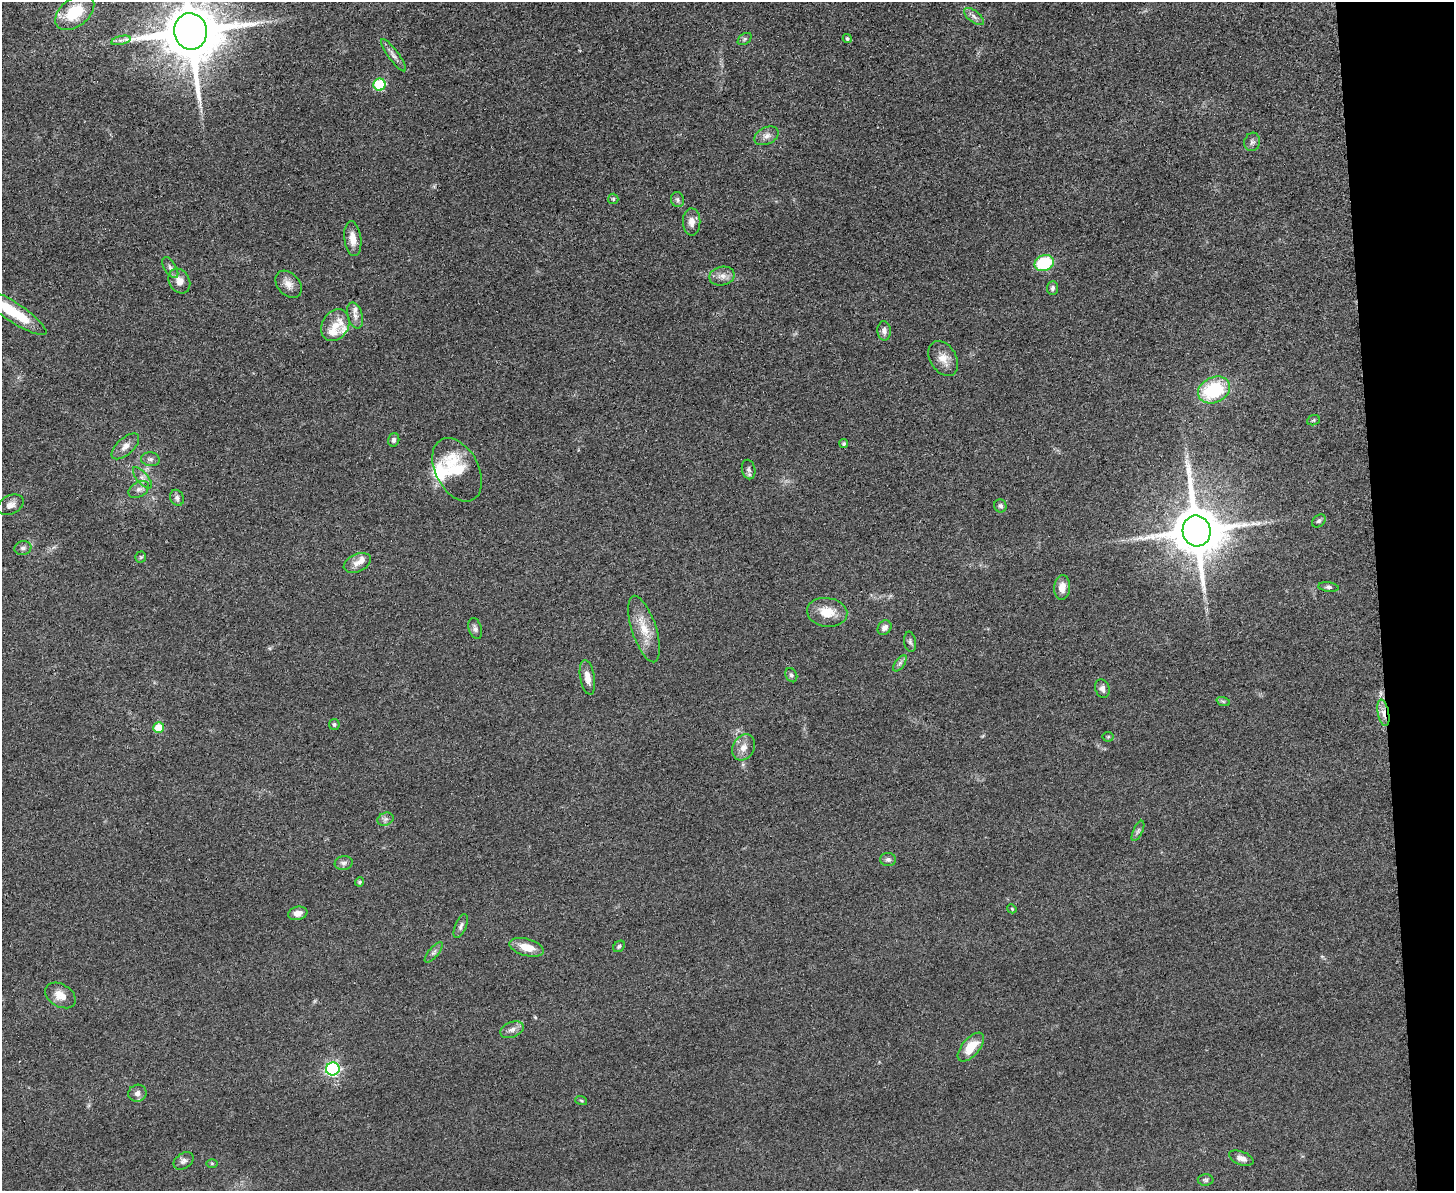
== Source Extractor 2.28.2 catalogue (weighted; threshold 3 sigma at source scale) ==
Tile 9 of 3 x 4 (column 3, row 3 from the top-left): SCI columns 3045-4496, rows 1195-2383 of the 4748 x 4767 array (HDU 1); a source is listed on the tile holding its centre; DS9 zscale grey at full resolution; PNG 1456 x 1193 px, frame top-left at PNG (2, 2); each listed source drawn as its Kron ellipse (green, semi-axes under 4 px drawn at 4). Shown black and unused: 5% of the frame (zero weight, under 3 of 5 exposures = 1% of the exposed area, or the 3 px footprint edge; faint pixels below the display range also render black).
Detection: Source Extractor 2.28.2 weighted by HDU 2 'WHT'; one run over the whole footprint, this tile lists its part. Background 0.0464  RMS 0.0055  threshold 0.0249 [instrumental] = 3 sigma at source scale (4.5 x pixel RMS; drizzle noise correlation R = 1.50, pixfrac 1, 0.05/0.05 arcsec/px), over >= 5 px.
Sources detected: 86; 5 inside a brighter listed object's ellipse — not listed separately; the other 81 listed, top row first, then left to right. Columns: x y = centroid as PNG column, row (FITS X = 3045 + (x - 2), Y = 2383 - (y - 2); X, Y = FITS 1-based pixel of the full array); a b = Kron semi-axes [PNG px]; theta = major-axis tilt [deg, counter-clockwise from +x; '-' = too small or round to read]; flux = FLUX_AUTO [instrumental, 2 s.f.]
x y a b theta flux
75 12 22 14 38 21
974 16 11 6 -37 2.3
190 31 18 16 -80 4500
847 38 4 4 - 1.1
745 39 8 5 37 1
121 40 10 4 12 1.7
393 55 20 5 -54 2.8
380 85 6 6 - 38
767 136 13 8 26 3.4
1252 142 9 8 - 2
613 199 5 5 - 0.95
677 200 7 6 - 1.4
692 222 13 9 -89 4
353 239 17 8 -83 5.4
1044 263 10 8 23 33
170 268 12 6 -57 2.2
722 276 13 9 12 3.9
179 281 13 10 -61 5
289 284 15 11 -48 4.6
1053 288 7 5 88 1.3
13 312 39 9 -33 23
355 315 13 7 -73 3.1
335 325 17 13 59 8.7
884 331 9 6 -89 2.3
943 359 19 13 -58 6.3
1214 390 16 12 25 35
1313 420 6 5 - 0.79
394 440 7 5 74 1.4
844 444 4 4 - 1
125 446 17 8 42 4.2
150 459 9 7 -8 1.9
749 469 10 6 -78 1.8
457 470 34 21 -62 23
142 478 13 5 -50 2.7
139 489 11 7 31 2.6
177 498 8 6 -66 1.8
11 505 14 9 26 3.4
1000 506 6 6 - 1.7
1319 521 7 5 42 1.2
1196 531 15 14 - 3500
23 548 8 7 - 1.8
141 557 5 5 - 0.9
357 563 14 9 24 4.3
1062 587 12 8 86 5.8
1328 587 10 4 -7 1.4
827 612 20 14 -8 11
884 628 8 6 51 2.6
475 629 11 6 -73 1.9
644 629 35 12 -72 12
910 642 10 6 -81 1.5
900 663 9 4 55 1.7
791 675 7 5 -62 1.3
587 677 17 7 -80 4.7
1102 688 9 7 -72 2.2
1223 701 7 4 -19 0.96
1383 713 13 5 -79 3.8
334 724 5 5 - 1.1
159 728 5 5 - 12
1108 737 5 5 - 0.75
743 747 14 10 60 4.7
385 819 8 6 20 1.8
1138 831 11 4 64 1.4
888 859 8 6 -1 1.6
344 863 9 7 11 1.8
359 882 4 4 - 1
1012 909 5 3 - 0.51
298 913 10 6 12 4.1
461 926 13 5 67 1.9
619 946 6 5 - 1
527 947 17 8 -16 8.5
434 952 12 4 50 1.8
60 995 16 11 -31 6.1
512 1030 12 7 20 2.8
971 1047 17 8 49 12
333 1069 7 6 - 94
137 1093 9 8 - 2.8
581 1100 6 4 -19 0.7
1241 1158 13 6 -21 3.3
184 1161 11 7 35 2.2
212 1163 6 4 -1 0.61
1206 1180 8 6 -1 1.2
Overlapping masked pixels (flux is a lower limit): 1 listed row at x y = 1383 713
Isophote crosses this tile's border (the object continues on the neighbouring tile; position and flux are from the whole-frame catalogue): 2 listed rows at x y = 190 31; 13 312